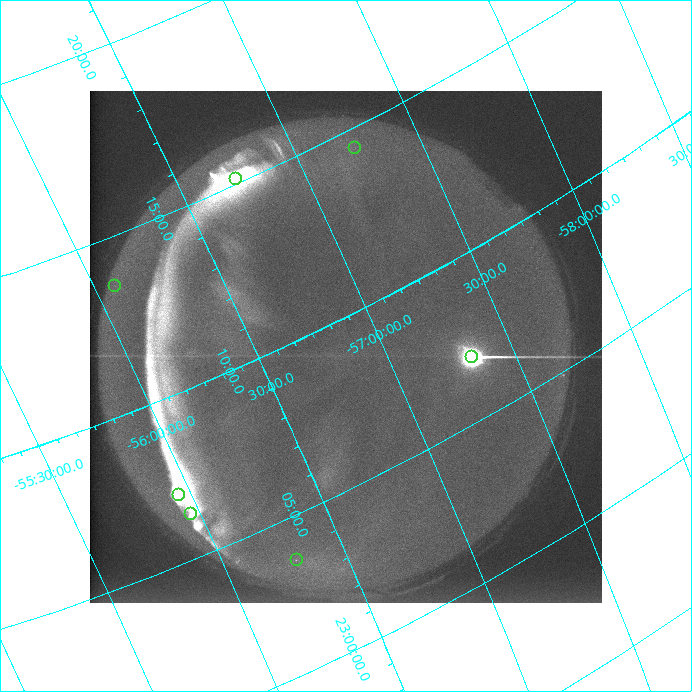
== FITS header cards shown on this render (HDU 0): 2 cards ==
NAXIS1  =                  512 /
NAXIS2  =                  512 /

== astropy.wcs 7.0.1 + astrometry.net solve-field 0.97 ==
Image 512 x 512 px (HDU 0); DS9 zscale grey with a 90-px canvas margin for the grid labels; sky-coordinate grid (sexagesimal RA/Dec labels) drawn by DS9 from the SOLVED WCS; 7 Tycho-2 reference stars matched to detected sources circled (green)
Header WCS: none
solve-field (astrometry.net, Tycho-2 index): SOLVED blind (the file carries no WCS)
Solved WCS: RA---TAN-SIP/DEC--TAN-SIP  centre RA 23:09:11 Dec -56:51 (347.30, -56.86 deg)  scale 15.6 x 15.2 arcsec/px (non-square pixels)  FOV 132.7' x 129.9'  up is +114 deg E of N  parity flipped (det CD > 0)
(file carries no celestial WCS; the grid is the blind solution)
Tycho-2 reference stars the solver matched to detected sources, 7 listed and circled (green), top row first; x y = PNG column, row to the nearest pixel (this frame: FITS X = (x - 90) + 1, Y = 512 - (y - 91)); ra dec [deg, ICRS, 3 dp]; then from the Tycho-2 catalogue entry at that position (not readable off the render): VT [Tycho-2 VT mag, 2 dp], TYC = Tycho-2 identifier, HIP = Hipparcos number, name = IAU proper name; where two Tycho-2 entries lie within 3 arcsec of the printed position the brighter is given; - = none
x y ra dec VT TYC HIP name
355 148 348.620 -57.237 8.28 8834-1378-1 114731 -
236 179 348.790 -56.729 8.04 8834-1503-1 114790 -
115 286 348.406 -56.080 8.64 8834-1268-1 114658 -
472 357 346.746 -57.328 9.00 8834-33-1 114142 -
179 495 346.768 -55.952 8.22 8834-701-1 114150 -
191 514 346.593 -55.966 8.28 8827-815-1 114086 -
297 560 345.908 -56.296 9.98 8827-711-1 - -